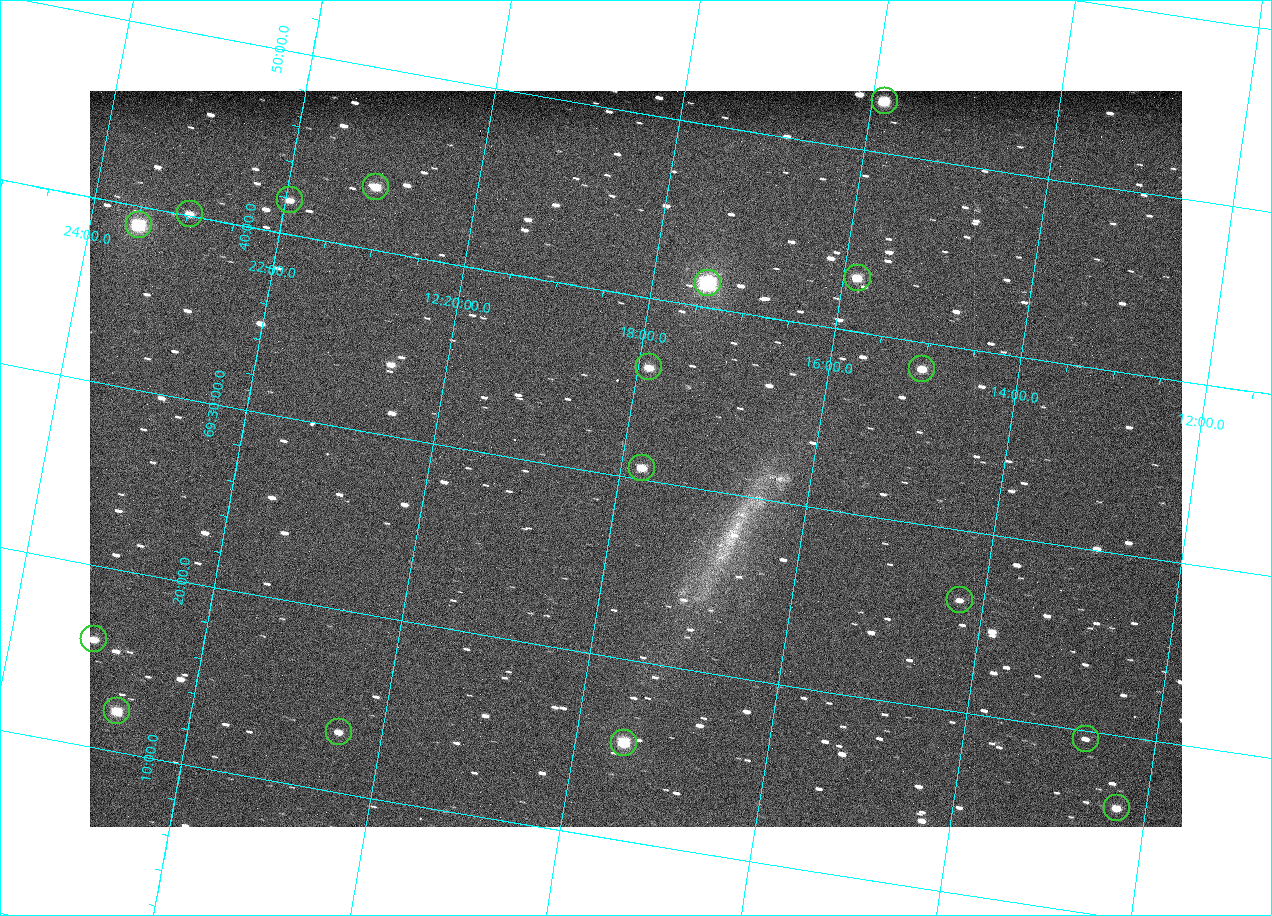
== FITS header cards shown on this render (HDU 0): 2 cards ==
NAXIS1  =                 1092
NAXIS2  =                  736

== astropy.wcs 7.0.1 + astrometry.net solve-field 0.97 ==
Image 1092 x 736 px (HDU 0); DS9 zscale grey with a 90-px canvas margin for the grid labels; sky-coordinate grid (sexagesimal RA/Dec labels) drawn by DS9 from the SOLVED WCS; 17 Tycho-2 reference stars matched to detected sources circled (green)
Header WCS: none
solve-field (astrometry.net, Tycho-2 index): SOLVED blind (the file carries no WCS)
Solved WCS: RA---TAN-SIP/DEC--TAN-SIP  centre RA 12:17:52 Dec +69:31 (184.47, +69.52 deg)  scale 3.33 arcsec/px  FOV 60.6' x 40.8'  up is +10 deg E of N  parity normal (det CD < 0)
(file carries no celestial WCS; the grid is the blind solution)
Tycho-2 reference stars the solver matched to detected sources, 17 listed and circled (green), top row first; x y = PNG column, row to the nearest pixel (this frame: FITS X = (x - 90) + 1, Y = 736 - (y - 91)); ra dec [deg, ICRS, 3 dp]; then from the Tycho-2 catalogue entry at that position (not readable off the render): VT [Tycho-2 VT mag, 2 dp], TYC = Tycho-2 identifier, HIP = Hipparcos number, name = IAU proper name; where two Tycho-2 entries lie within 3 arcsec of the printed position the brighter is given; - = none
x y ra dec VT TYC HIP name
885 101 183.964 +69.881 10.14 4393-1229-1 - -
376 187 185.268 +69.724 10.50 4394-1059-1 - -
290 200 185.487 +69.698 11.70 4394-727-1 - -
190 214 185.742 +69.669 11.46 4394-1693-1 - -
139 225 185.870 +69.649 9.16 4394-643-1 - -
858 278 183.961 +69.716 10.82 4393-1207-1 - -
708 283 184.352 +69.689 8.44 4394-1091-1 - -
649 367 184.469 +69.603 10.95 4394-1219-1 - -
922 369 183.753 +69.642 11.35 4393-1633-1 - -
642 468 184.444 +69.511 10.59 4394-761-1 59946 -
960 600 183.561 +69.436 12.42 4393-1344-1 - -
94 639 185.782 +69.265 11.41 4394-819-1 - -
117 711 185.688 +69.204 10.42 4394-829-1 - -
339 732 185.110 +69.222 11.83 4394-863-1 - -
1086 739 183.181 +69.326 12.40 4393-1358-1 - -
624 743 184.373 +69.257 9.97 4394-1482-1 - -
1117 808 183.075 +69.267 12.15 4393-1346-1 - -